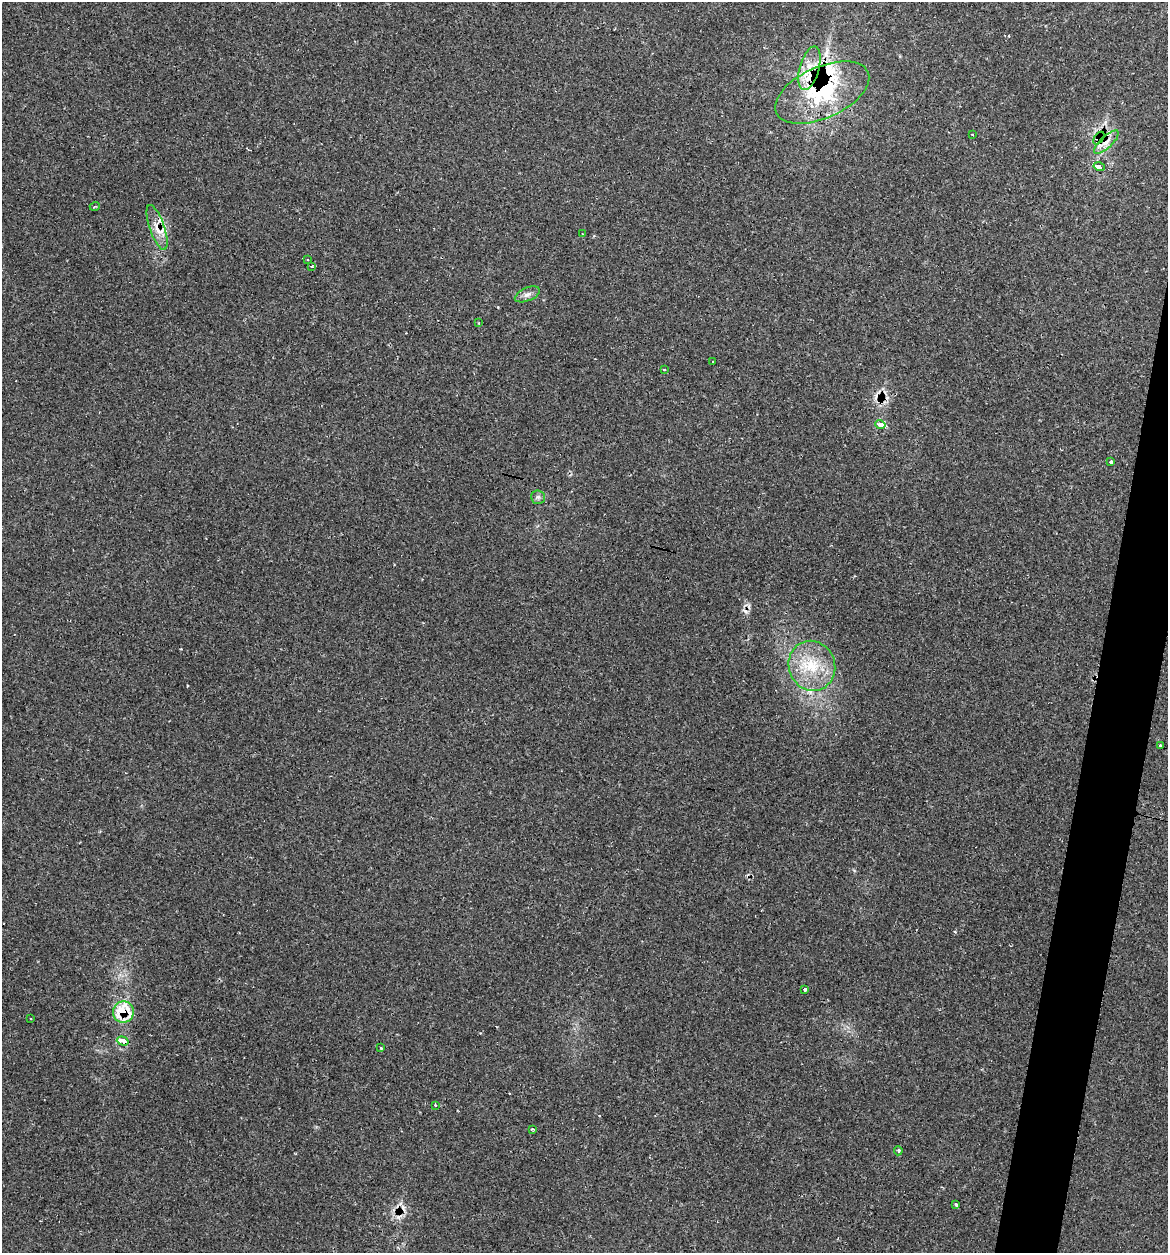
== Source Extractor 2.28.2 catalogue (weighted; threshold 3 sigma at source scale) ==
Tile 10 of 4 x 4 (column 2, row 3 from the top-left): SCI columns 1289-2454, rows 1281-2531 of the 5031 x 5032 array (HDU 1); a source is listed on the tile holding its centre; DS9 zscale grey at full resolution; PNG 1170 x 1255 px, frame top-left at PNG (2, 2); each listed source drawn as its Kron ellipse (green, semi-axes under 4 px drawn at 4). Shown black and unused: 3% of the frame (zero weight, under 2 of 3 exposures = <1% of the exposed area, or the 3 px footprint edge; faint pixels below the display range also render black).
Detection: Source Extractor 2.28.2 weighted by HDU 2 'WHT'; one run over the whole footprint, this tile lists its part. Background 0.0666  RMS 0.0054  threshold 0.0243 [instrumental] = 3 sigma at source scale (4.5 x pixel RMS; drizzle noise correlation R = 1.50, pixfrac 1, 0.05/0.05 arcsec/px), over >= 5 px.
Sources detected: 45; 9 cosmic-ray / hot-pixel residue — neither listed nor drawn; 7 inside a brighter listed object's ellipse — not listed separately; the other 29 listed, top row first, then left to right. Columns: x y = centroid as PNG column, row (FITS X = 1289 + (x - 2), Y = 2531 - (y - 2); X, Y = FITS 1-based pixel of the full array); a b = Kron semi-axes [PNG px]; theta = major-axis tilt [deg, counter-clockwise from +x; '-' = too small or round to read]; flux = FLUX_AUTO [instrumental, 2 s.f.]
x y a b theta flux
809 68 22 9 75 10
822 93 50 25 24 49
972 134 2 2 - 0.52
1099 138 7 4 53 0.97
1106 142 16 6 42 3.9
1099 167 6 3 -15 10
95 206 5 3 - 0.56
157 227 24 7 -71 6.3
583 234 3 2 - 0.44
308 259 3 3 - 0.95
312 267 3 3 - 1.2
527 294 13 6 23 2.4
479 323 3 2 - 0.71
713 361 3 2 - 0.59
665 370 3 3 - 1.3
880 425 5 3 - 9.2
1111 462 3 3 - 8.2
538 497 6 6 - 1.5
812 666 25 23 -70 23
1160 746 3 3 - 1.7
805 990 3 3 - 0.95
123 1012 10 10 - 23
31 1019 3 2 - 0.74
123 1041 6 3 -18 12
381 1048 3 3 - 1.9
435 1105 3 2 - 0.85
533 1129 3 2 - 0.86
898 1151 5 3 - 1.7
956 1204 3 3 - 3.4
Overlapping masked pixels (flux is a lower limit): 6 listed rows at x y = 809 68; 822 93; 1099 138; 1106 142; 157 227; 123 1012